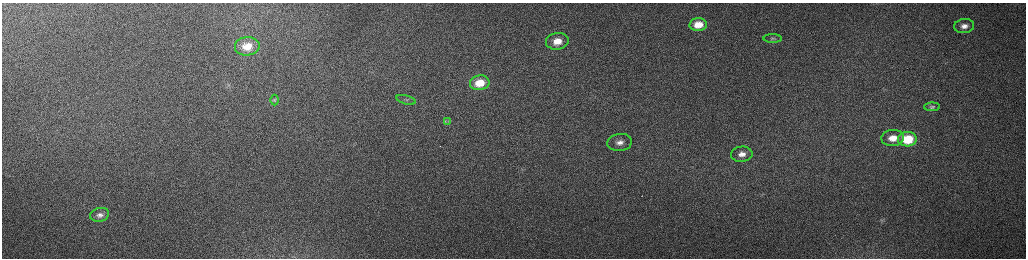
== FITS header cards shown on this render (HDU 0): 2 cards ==
NAXIS1  =                 2048 /fastest changing axis
NAXIS2  =                  512 /next to fastest changing axis

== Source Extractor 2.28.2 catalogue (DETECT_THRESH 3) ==
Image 2048 x 512 px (HDU 0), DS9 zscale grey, zoomed out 1/2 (1 PNG px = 2 x 2 image px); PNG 1028 x 260 px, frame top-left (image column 1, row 511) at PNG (2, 3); each listed source drawn as its Kron ellipse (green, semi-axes under 4 px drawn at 4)
Background 152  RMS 1.5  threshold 4.54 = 3 sigma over >= 5 px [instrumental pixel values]
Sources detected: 18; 3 cannot appear on this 1/2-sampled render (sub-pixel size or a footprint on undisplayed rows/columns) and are neither listed nor drawn; the other 15 listed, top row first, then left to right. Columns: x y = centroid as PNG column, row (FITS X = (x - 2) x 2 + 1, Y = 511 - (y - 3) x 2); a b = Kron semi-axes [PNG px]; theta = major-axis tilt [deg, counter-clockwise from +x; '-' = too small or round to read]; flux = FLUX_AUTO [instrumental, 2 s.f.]
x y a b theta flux
698 25 9 6 4 5300
964 26 10 7 7 2300
773 39 9 4 -1 640
557 41 11 8 8 5200
247 46 12 9 5 5200
480 83 10 7 9 6300
275 100 5 3 - 340
406 100 10 3 -14 710
932 107 8 4 1 700
448 121 4 3 - 360
893 138 11 8 4 4800
907 139 9 7 5 12000
620 142 12 8 7 3000
742 154 11 7 4 2600
100 215 9 7 13 1600
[3 sub-pixel or undisplayed-footprint detections neither listed nor drawn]